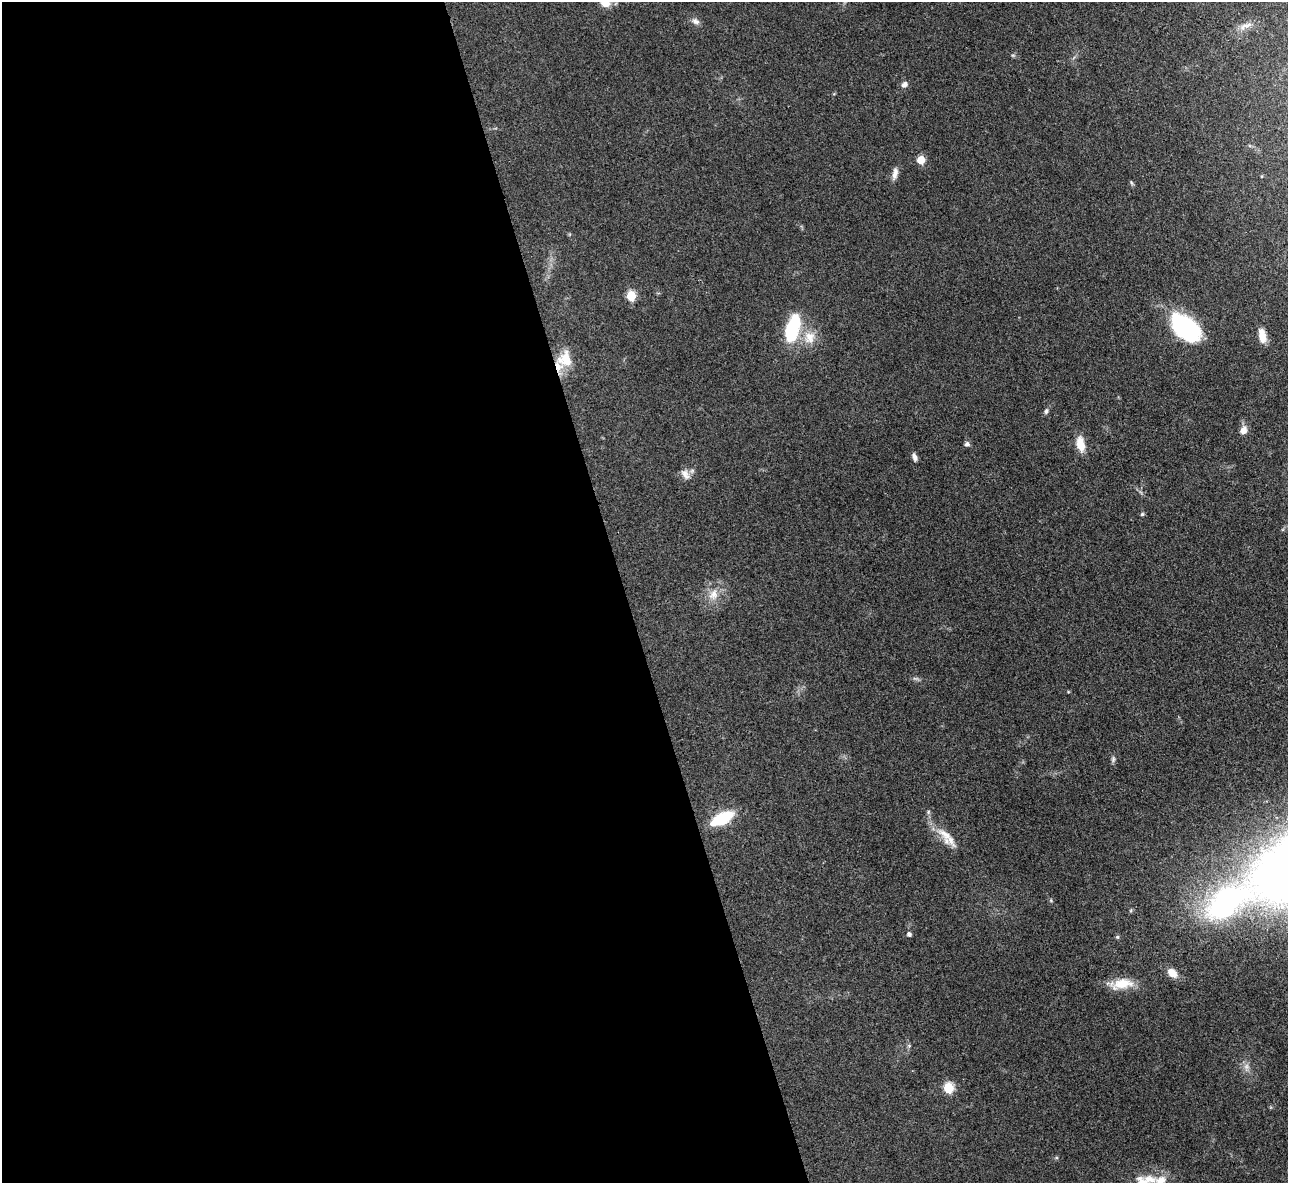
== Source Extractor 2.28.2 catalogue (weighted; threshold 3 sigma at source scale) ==
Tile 9 of 4 x 4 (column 1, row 3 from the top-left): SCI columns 10-1295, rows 1451-2631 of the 5162 x 5140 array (HDU 1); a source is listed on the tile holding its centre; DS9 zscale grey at full resolution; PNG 1290 x 1185 px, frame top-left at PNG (2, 2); no overlay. Shown black and unused: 48% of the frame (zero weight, under 3 of 4 exposures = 2% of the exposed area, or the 3 px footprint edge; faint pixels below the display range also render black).
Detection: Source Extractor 2.28.2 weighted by HDU 2 'WHT'; one run over the whole footprint, this tile lists its part. Background 0.0792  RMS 0.0058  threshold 0.0262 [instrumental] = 3 sigma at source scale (4.5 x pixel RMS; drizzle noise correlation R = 1.50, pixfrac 1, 0.05/0.05 arcsec/px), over >= 5 px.
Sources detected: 40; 1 too faint to see at this stretch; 1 inside a brighter object's white glare — not listed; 3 inside a brighter listed object's ellipse — not listed separately; the other 35 listed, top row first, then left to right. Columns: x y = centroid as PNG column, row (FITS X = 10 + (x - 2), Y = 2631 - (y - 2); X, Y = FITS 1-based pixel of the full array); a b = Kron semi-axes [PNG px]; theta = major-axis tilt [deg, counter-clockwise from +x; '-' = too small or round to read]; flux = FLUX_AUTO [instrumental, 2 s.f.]
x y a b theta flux
605 3 11 8 -21 5.9
695 21 10 8 -22 2.6
1245 26 17 7 26 4.3
904 84 8 6 42 2.6
921 160 5 5 - 18
895 174 16 6 79 3.5
1262 176 4 3 - 0.47
1131 183 7 4 -70 0.88
631 296 5 5 - 29
1185 326 33 20 -32 61
793 328 35 15 74 32
1262 335 17 8 -78 6.3
809 337 18 15 61 10
565 359 20 17 88 14
1046 411 8 6 71 1.5
1243 430 9 7 75 4.5
967 444 6 6 - 1.8
1080 444 16 9 -80 9.6
915 457 9 5 -68 2.2
685 474 16 9 -57 4.1
1142 514 5 5 - 0.84
713 594 17 12 74 7.9
916 678 9 4 -9 1.3
1113 759 8 5 81 1.4
722 818 18 8 27 36
950 840 21 16 -57 8.7
1051 900 6 3 73 0.66
1226 902 65 37 40 120
909 934 5 4 - 2
1117 937 5 5 - 0.83
1172 973 10 7 -41 7.5
1121 984 31 12 9 12
909 1046 6 5 - 0.9
948 1088 6 5 - 37
1150 1179 22 12 -13 9.3
Isophote crosses this tile's border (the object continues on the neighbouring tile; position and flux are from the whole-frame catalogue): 1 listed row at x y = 605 3